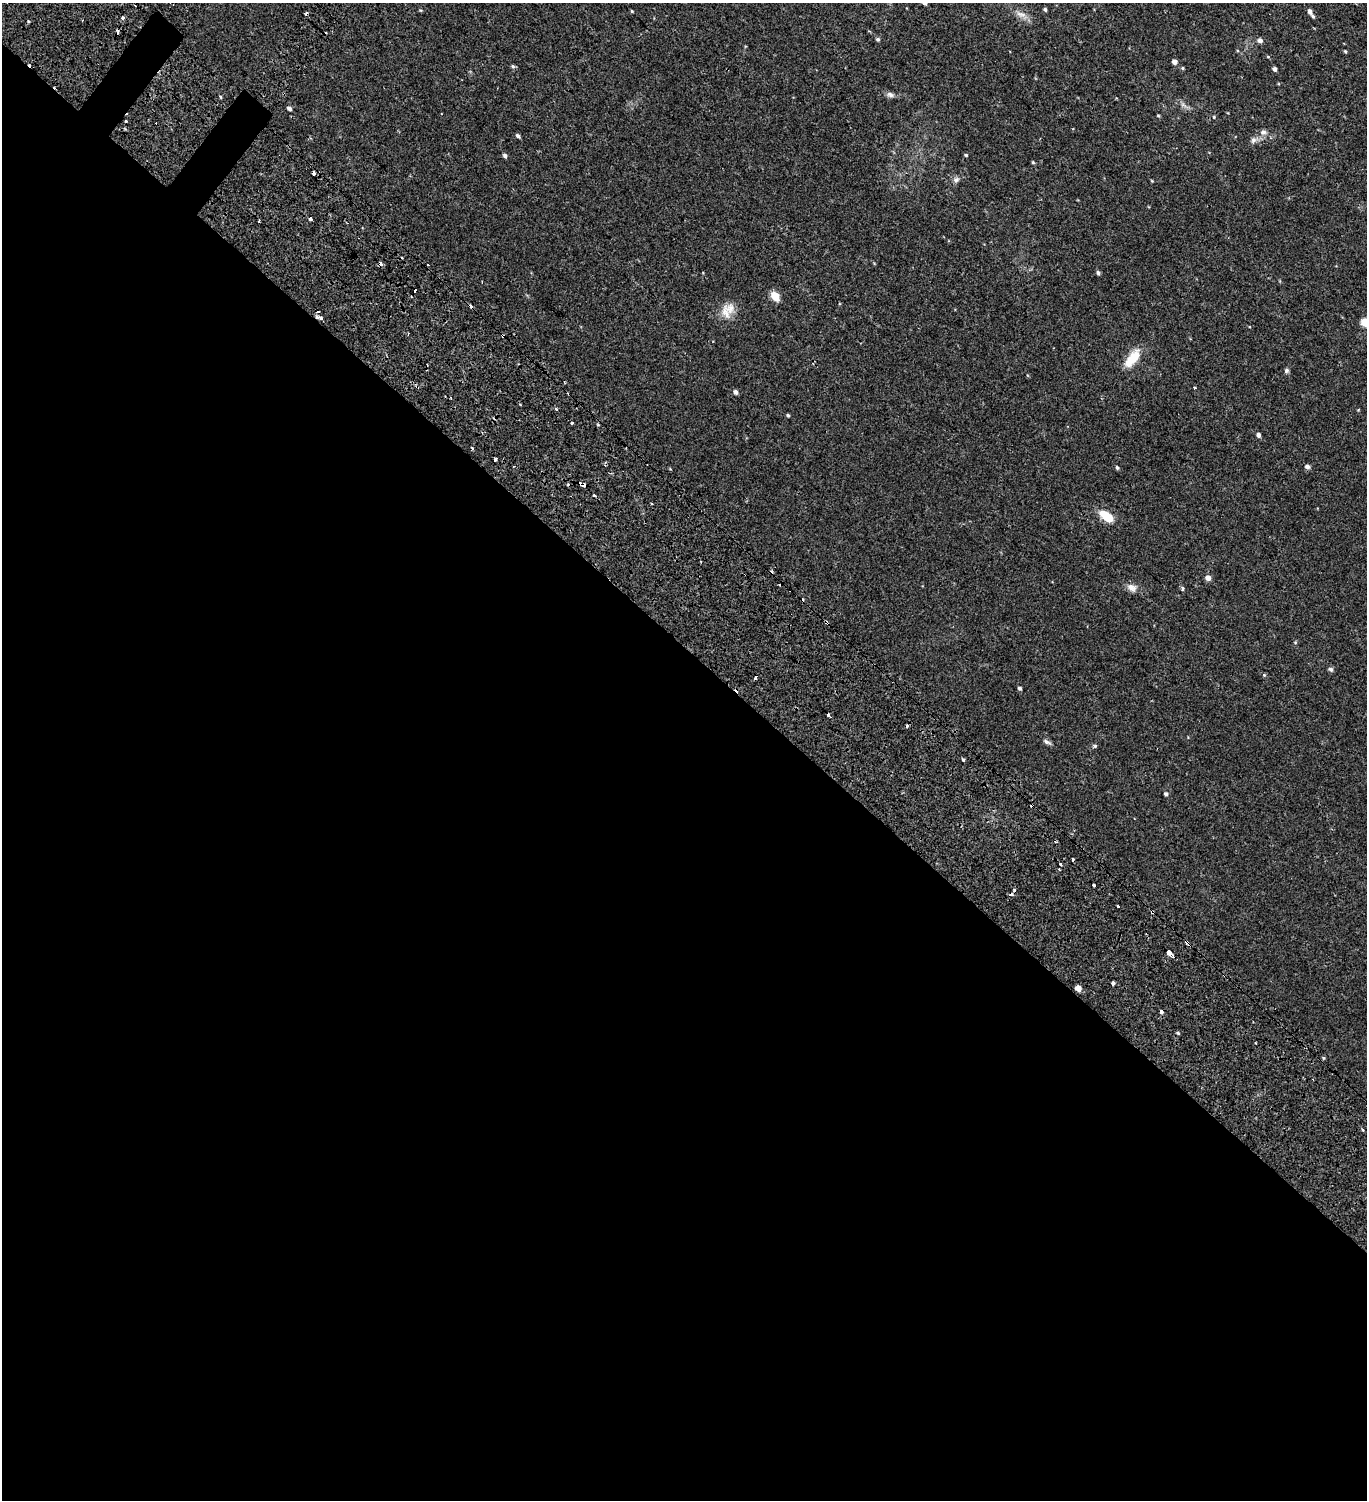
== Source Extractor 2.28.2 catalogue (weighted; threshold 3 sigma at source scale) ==
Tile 14 of 4 x 4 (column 2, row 4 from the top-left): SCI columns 1853-3217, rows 178-1675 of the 6376 x 6350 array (HDU 1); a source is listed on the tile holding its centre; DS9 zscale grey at full resolution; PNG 1369 x 1502 px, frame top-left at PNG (2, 3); no overlay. Shown black and unused: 58% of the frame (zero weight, under 2 of 3 exposures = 11% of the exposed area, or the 3 px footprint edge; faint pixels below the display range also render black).
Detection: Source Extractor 2.28.2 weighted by HDU 2 'WHT'; one run over the whole footprint, this tile lists its part. Background 0.0276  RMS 0.0049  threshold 0.022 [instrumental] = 3 sigma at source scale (4.5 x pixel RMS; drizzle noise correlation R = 1.50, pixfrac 1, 0.0396/0.0396 arcsec/px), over >= 5 px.
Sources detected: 103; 21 cosmic-ray / hot-pixel residue — not listed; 1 inside a brighter listed object's ellipse — not listed separately; the other 81 listed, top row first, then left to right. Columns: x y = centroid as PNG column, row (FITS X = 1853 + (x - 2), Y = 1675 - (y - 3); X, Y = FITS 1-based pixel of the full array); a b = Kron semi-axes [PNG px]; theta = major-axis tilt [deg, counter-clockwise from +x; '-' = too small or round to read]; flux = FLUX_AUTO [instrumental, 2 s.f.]
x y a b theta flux
1045 9 5 4 - 0.74
632 11 4 3 - 0.4
1310 11 6 4 -63 1.6
1020 14 13 5 -30 2.3
1313 16 5 3 - 0.58
123 17 3 3 - 2.8
29 21 3 3 - 0.55
878 39 5 5 - 0.7
1260 40 5 5 - 1.6
1345 51 4 3 - 0.5
1174 62 5 4 - 2
513 66 6 5 - 0.74
1183 68 5 4 - 0.5
1274 69 4 4 - 1.2
890 95 10 7 -25 1.4
221 97 5 3 - 0.43
1183 105 11 4 -29 1.4
289 108 5 4 - 1.2
1158 116 5 3 - 0.38
1214 117 4 4 - 0.41
126 122 3 3 - 2.9
1263 132 9 7 4 1.6
518 136 6 4 -40 0.95
1253 140 9 7 45 1.6
966 155 4 4 - 0.5
505 156 5 4 - 1
1033 162 5 4 - 0.47
313 173 4 3 - 1.7
956 180 8 6 13 1.4
1152 181 4 3 - 0.35
310 219 3 3 - 4.1
428 265 2 2 - 0.55
1098 273 5 4 - 0.9
775 296 6 5 - 14
730 308 15 14 - 4.8
318 312 3 2 - 0.57
321 318 4 3 - 10
1365 322 5 5 - 12
503 336 4 3 - 1.1
1132 358 25 10 51 9.1
1286 370 6 6 - 0.88
1194 387 3 3 - 1.2
735 392 5 4 - 1.3
556 409 3 3 - 0.8
788 415 4 4 - 0.56
572 423 3 3 - 2.4
1258 435 5 4 - 1.3
495 459 3 3 - 0.88
1117 467 5 4 - 0.72
1307 467 5 4 - 1.4
583 485 6 3 -23 7.1
594 495 3 3 - 2.8
1106 516 18 9 -36 8.1
1208 578 5 5 - 2.6
1131 587 13 8 -46 2.6
1183 589 6 4 90 0.63
827 623 4 3 - 2.8
1331 669 7 6 - 0.88
755 677 4 3 - 9.6
1019 688 4 4 - 0.82
828 715 4 3 - 2.1
907 726 3 3 - 1.8
1047 742 11 4 -27 1.1
1095 746 4 4 - 0.71
963 760 3 3 - 1
1166 794 5 4 - 0.77
1055 842 3 2 - 0.71
1060 864 3 3 - 1.7
1094 885 3 3 - 0.74
1011 894 3 3 - 1.3
1118 906 3 3 - 1.5
1152 912 4 3 - 1.7
1187 942 5 3 - 2.1
1169 953 5 4 - 6.8
1173 957 3 3 - 1.1
1113 983 3 3 - 3.5
1078 988 5 4 - 3.6
1161 1012 4 3 - 1.9
1178 1033 3 3 - 1
1256 1043 3 2 - 0.58
1362 1130 3 3 - 0.46
Overlapping masked pixels (flux is a lower limit): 8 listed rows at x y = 126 122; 321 318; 503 336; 583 485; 827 623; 755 677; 1152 912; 1187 942
Isophote crosses this tile's border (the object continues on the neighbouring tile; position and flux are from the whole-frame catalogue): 1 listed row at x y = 1365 322